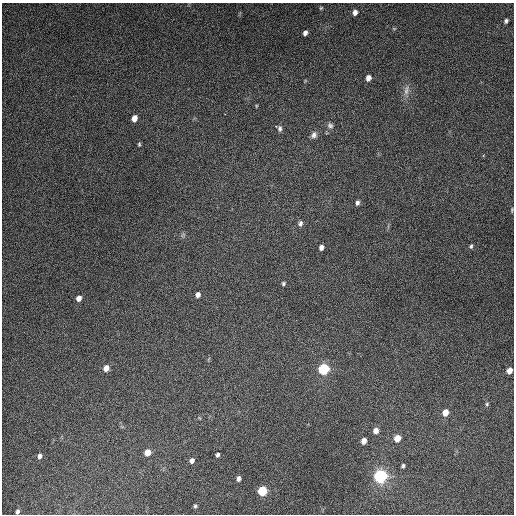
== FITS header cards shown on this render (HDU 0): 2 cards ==
NAXIS1  =                  512
NAXIS2  =                  512

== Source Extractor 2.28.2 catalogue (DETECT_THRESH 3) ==
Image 512 x 512 px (HDU 0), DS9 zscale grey, 1 PNG px = 1 image px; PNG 516 x 516 px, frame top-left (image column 1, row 512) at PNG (2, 3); no overlay
Background 4970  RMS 310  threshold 933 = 3 sigma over >= 5 px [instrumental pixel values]
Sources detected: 40; all 40 listed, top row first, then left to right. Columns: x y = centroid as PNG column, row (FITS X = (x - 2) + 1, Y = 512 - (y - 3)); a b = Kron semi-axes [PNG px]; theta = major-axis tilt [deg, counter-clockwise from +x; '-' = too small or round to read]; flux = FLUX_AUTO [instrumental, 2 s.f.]
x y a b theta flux
321 8 5 4 - 2.3e+04
355 12 6 5 - 9.9e+04
506 21 5 5 - 4.6e+04
394 29 6 4 -1 2.3e+04
305 33 5 4 - 7.8e+04
368 78 5 5 - 1.2e+05
406 90 15 6 82 1.3e+05
256 106 5 3 - 1.7e+04
134 118 6 5 - 1.6e+05
330 125 8 6 -34 6.1e+04
280 129 8 6 -89 6.6e+04
314 135 8 7 - 8.4e+04
139 144 5 4 - 2.8e+04
357 203 6 4 81 5.9e+04
512 210 6 3 83 2.3e+04
300 223 7 6 - 5.9e+04
183 235 8 4 53 3.6e+04
471 246 6 4 63 3.7e+04
321 247 5 4 - 7.7e+04
283 283 5 4 - 3.4e+04
198 295 5 5 - 8.6e+04
79 298 6 5 - 1.1e+05
106 368 6 5 - 1.5e+05
324 369 8 7 - 1.1e+06
509 370 5 5 - 1.6e+05
487 404 5 4 - 2.7e+04
445 412 7 6 - 1.9e+05
376 431 6 6 - 1.3e+05
397 438 6 5 - 2.4e+05
364 441 5 4 - 1.3e+05
147 452 6 5 - 1.9e+05
217 455 5 4 - 5.0e+04
40 456 6 5 - 6.9e+04
192 460 6 5 - 7.1e+04
403 466 4 3 - 3.9e+04
381 476 10 9 - 1.6e+06
239 479 5 4 - 6.5e+04
262 491 7 6 - 7.0e+05
195 506 4 4 - 3.4e+04
17 511 5 4 - 4.6e+04
At the frame edge (FLAGS 8, measured only in part): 1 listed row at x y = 512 210